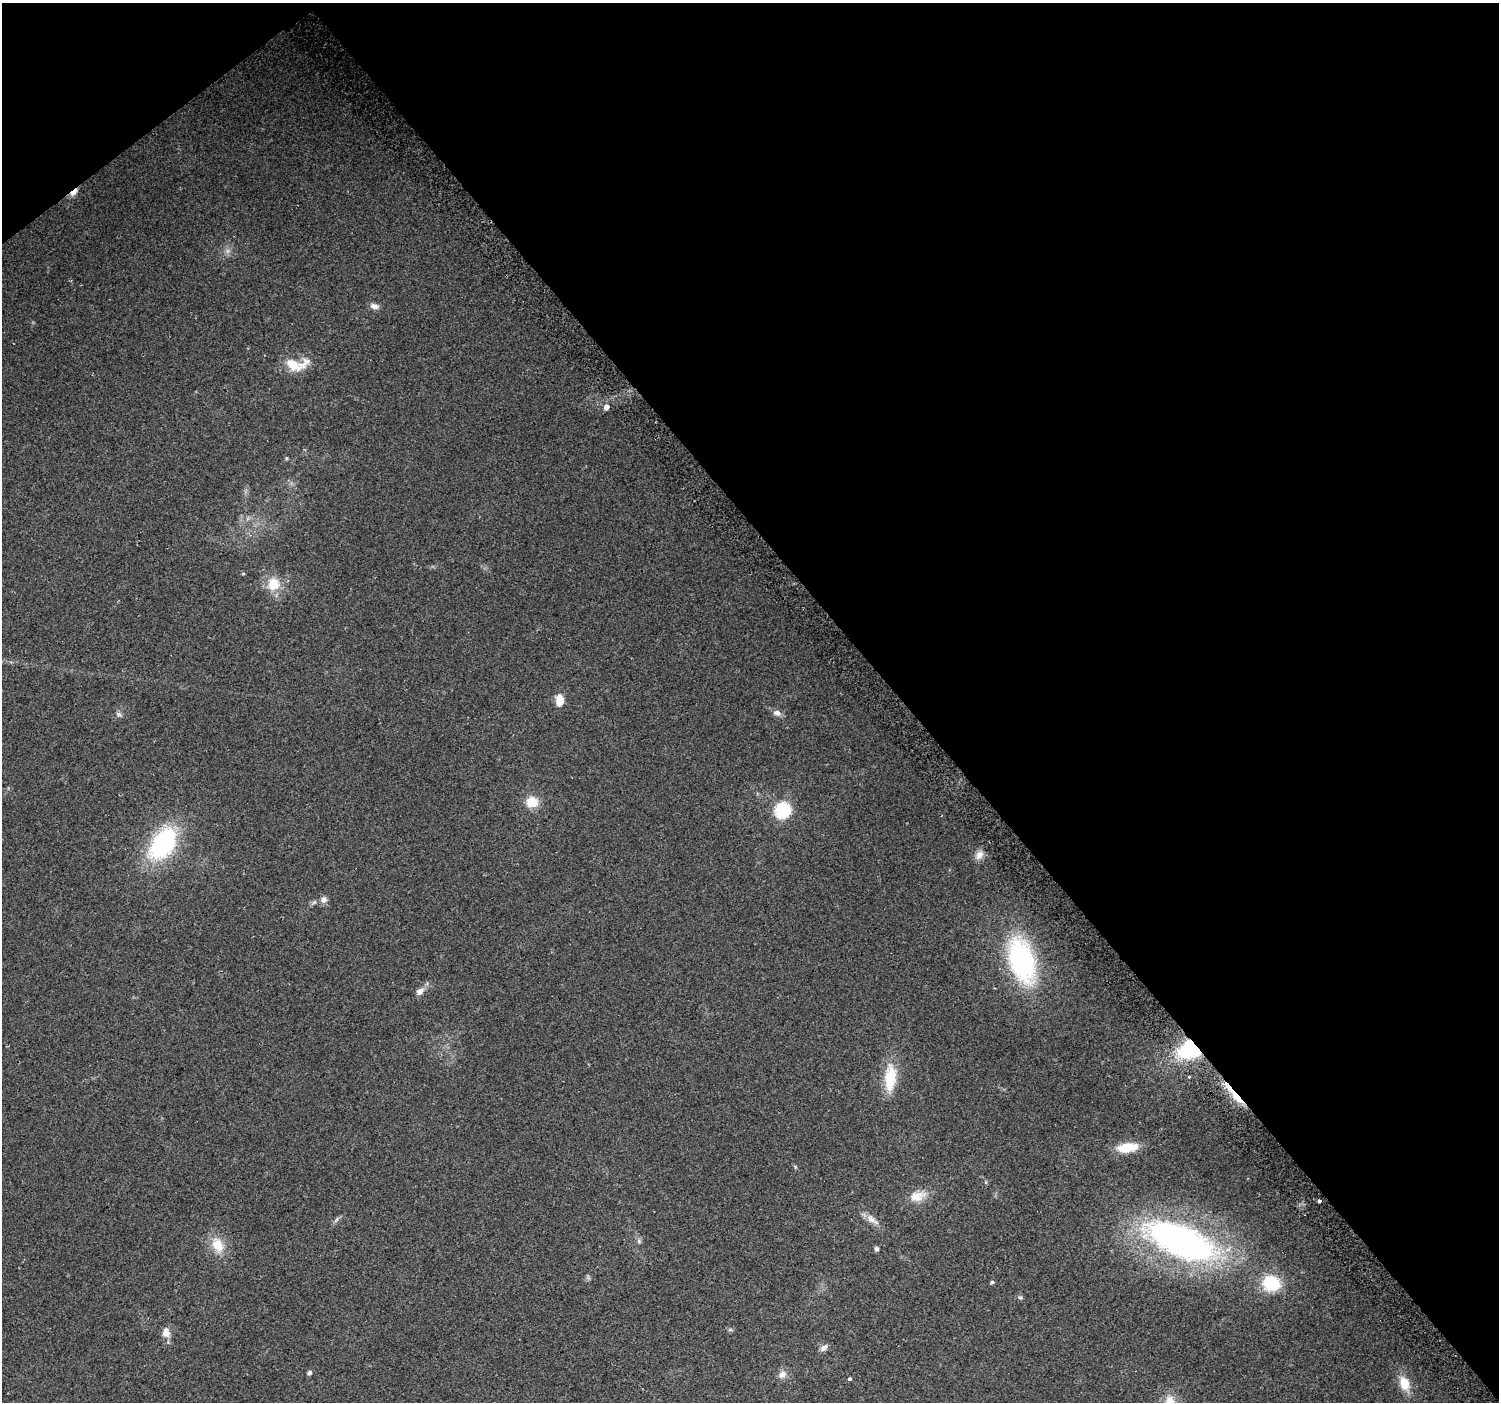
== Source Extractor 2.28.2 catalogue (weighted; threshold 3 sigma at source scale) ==
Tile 3 of 4 x 4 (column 3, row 1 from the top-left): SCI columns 3027-4523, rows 4424-5823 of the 6047 x 5984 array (HDU 1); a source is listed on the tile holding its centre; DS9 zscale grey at full resolution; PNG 1501 x 1404 px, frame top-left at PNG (2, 3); no overlay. Shown black and unused: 42% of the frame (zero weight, under 2 of 3 exposures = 2% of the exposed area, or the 3 px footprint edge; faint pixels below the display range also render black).
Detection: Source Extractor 2.28.2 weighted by HDU 2 'WHT'; one run over the whole footprint, this tile lists its part. Background 0.0578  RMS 0.011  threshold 0.0499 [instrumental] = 3 sigma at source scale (4.5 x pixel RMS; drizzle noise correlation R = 1.50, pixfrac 1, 0.0396/0.0396 arcsec/px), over >= 5 px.
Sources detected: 42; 1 inside a brighter listed object's ellipse — not listed separately; the other 41 listed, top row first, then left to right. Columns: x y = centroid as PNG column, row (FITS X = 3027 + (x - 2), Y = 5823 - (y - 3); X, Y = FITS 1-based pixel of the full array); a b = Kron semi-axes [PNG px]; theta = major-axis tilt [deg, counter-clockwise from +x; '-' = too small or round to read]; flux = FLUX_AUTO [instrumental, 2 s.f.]
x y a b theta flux
74 192 13 5 43 6.4
227 251 7 4 71 2.7
374 306 11 7 -22 5
293 365 25 14 -30 20
606 407 6 5 - 5.9
273 584 17 15 78 23
560 701 11 7 -89 15
777 713 12 7 -21 5.2
119 714 9 5 -25 2.6
532 802 15 14 - 17
783 810 7 7 - 210
163 844 37 22 55 130
979 855 14 10 55 7.5
324 899 9 7 79 4.7
314 902 7 4 19 2.1
1022 961 43 23 -73 180
420 991 9 6 37 6.4
1191 1049 17 12 18 120
890 1077 33 13 85 36
1189 1077 3 3 - 2
1237 1097 34 6 -48 24
1128 1147 20 9 9 29
917 1196 23 14 13 16
1319 1201 4 3 - 5.3
337 1219 6 4 70 1.8
872 1219 21 8 -35 9.1
639 1241 6 5 - 2.2
1181 1241 73 30 -22 380
218 1245 21 14 -63 21
876 1249 5 4 - 3.4
992 1282 5 4 - 2
1271 1283 16 14 -13 51
1020 1297 6 5 - 1.9
730 1330 6 4 18 1.5
166 1332 11 9 -83 9
824 1348 13 6 40 4.1
309 1373 5 4 - 3.1
782 1374 12 9 40 6.5
850 1379 3 3 - 7.7
1404 1383 17 11 -69 20
1170 1401 15 12 88 13
Overlapping masked pixels (flux is a lower limit): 3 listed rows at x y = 74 192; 1191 1049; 1237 1097
Isophote crosses this tile's border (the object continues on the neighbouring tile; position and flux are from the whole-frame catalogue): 1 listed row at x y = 1170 1401